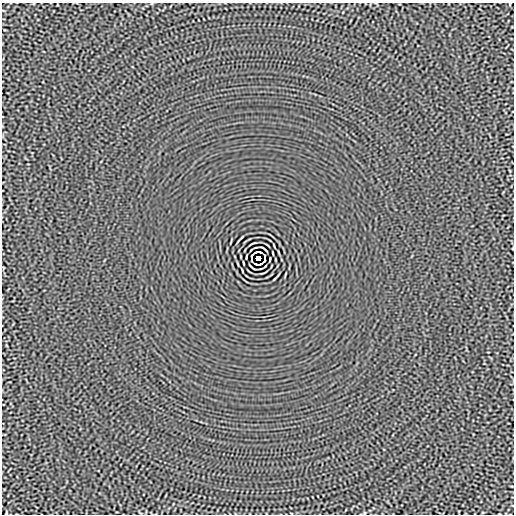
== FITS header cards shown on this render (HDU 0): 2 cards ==
NAXIS1  =                  512
NAXIS2  =                  512

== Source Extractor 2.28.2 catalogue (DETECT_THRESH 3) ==
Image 512 x 512 px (HDU 0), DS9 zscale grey, 1 PNG px = 1 image px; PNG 516 x 516 px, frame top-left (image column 1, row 512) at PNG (2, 3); no overlay
Background -6.72e-06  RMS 0.0015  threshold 0.00439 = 3 sigma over >= 5 px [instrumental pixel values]
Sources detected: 13; all 13 listed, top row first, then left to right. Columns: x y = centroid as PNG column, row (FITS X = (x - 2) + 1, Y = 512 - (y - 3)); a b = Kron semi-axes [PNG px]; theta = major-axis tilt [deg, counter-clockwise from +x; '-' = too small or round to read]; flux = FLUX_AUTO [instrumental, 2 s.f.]
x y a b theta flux
264 249 7 2 -38 0.12
256 252 5 2 - 0.065
260 252 4 2 - 0.098
251 256 4 2 - 0.079
264 256 4 2 - 0.087
258 258 4 4 - 3.7
252 260 3 2 - 0.084
265 260 4 2 - 0.08
243 263 4 2 - 0.082
256 264 4 2 - 0.083
260 264 5 2 - 0.088
252 267 7 2 -38 0.12
6 513 4 2 - 0.077
At the frame edge (FLAGS 8, measured only in part): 1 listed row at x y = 6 513